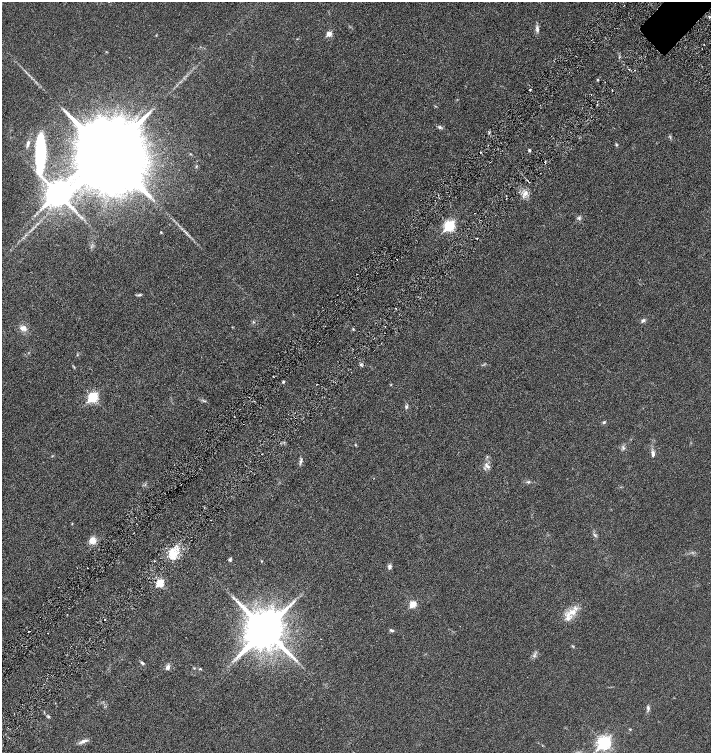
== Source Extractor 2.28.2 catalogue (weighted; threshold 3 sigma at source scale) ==
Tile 7 of 4 x 4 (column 3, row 2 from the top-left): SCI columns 3138-4555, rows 3069-4569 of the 6158 x 6158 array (HDU 1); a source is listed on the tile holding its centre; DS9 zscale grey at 2 x 2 block average (1 PNG px = mean of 2 x 2 image px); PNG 713 x 755 px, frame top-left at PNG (2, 2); no overlay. Shown black and unused: <1% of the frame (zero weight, under 3 of 6 exposures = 1% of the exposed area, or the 3 px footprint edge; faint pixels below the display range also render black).
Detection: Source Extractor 2.28.2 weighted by HDU 2 'WHT'; one run over the whole footprint, this tile lists its part. Background 0.0255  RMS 0.0046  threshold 0.0187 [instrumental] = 3 sigma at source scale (4.09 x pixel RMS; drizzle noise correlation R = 1.36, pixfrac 0.8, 0.05/0.05 arcsec/px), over >= 5 px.
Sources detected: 71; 3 cosmic-ray / hot-pixel residue — not listed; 3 inside a brighter listed object's ellipse — not listed separately; the other 65 listed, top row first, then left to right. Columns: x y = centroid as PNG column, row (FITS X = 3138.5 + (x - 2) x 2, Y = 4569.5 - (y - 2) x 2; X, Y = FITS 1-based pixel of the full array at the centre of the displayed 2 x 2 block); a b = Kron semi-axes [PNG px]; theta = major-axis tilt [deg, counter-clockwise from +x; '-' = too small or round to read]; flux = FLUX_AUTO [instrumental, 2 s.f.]
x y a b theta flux
709 17 2 2 - 1.1
537 29 9 4 -87 2.9
329 34 3 3 - 12
629 69 2 2 - 0.76
597 80 3 2 - 0.91
530 89 2 2 - 1.3
440 127 6 4 -32 1.7
28 144 7 4 77 2.5
616 145 4 2 - 0.82
529 150 4 3 - 1.1
480 152 2 2 - 0.6
40 153 36 8 89 78
107 154 20 14 -50 25000
196 166 3 2 - 0.72
57 193 8 6 33 1300
525 194 6 4 -31 3.1
579 218 5 4 - 1.6
449 226 4 4 - 99
161 232 3 2 - 0.66
185 232 4 2 - 0.91
477 239 2 2 - 0.54
397 259 2 2 - 2.4
138 295 4 4 - 1.3
396 308 2 2 - 0.45
643 320 6 4 36 1.9
23 328 8 6 -10 5.1
353 329 4 3 - 0.75
361 365 3 2 - 0.98
283 382 3 2 - 1.5
92 397 4 4 - 95
406 407 4 3 - 1.8
234 416 2 2 - 0.37
604 422 4 3 - 1.1
355 445 3 3 - 0.6
623 448 7 3 -63 1.7
653 454 9 4 -88 2.9
301 461 8 3 74 2
488 467 6 4 -29 2.5
528 482 5 3 - 1.1
72 524 3 2 - 0.44
594 535 6 2 -58 1.4
92 540 7 6 - 8.7
173 554 14 9 82 14
230 560 4 4 - 1.3
154 561 2 2 - 0.56
261 561 3 2 - 0.6
390 567 6 4 78 2.3
88 568 2 2 - 0.33
160 583 3 3 - 31
233 598 5 2 - 0.78
413 604 3 3 - 22
572 612 11 7 8 8.6
104 619 2 2 - 0.42
265 630 11 10 - 4100
391 630 5 3 - 1.5
28 631 2 2 - 0.45
142 663 5 3 - 1.4
168 667 7 5 64 2.9
194 668 3 2 - 0.54
200 669 3 2 - 0.75
648 708 7 3 -87 1.9
48 716 4 3 - 1
630 729 3 2 - 0.56
84 741 12 4 20 3.5
604 743 5 4 - 210
Diffuse or blended objects may show on this block-average render without a row.